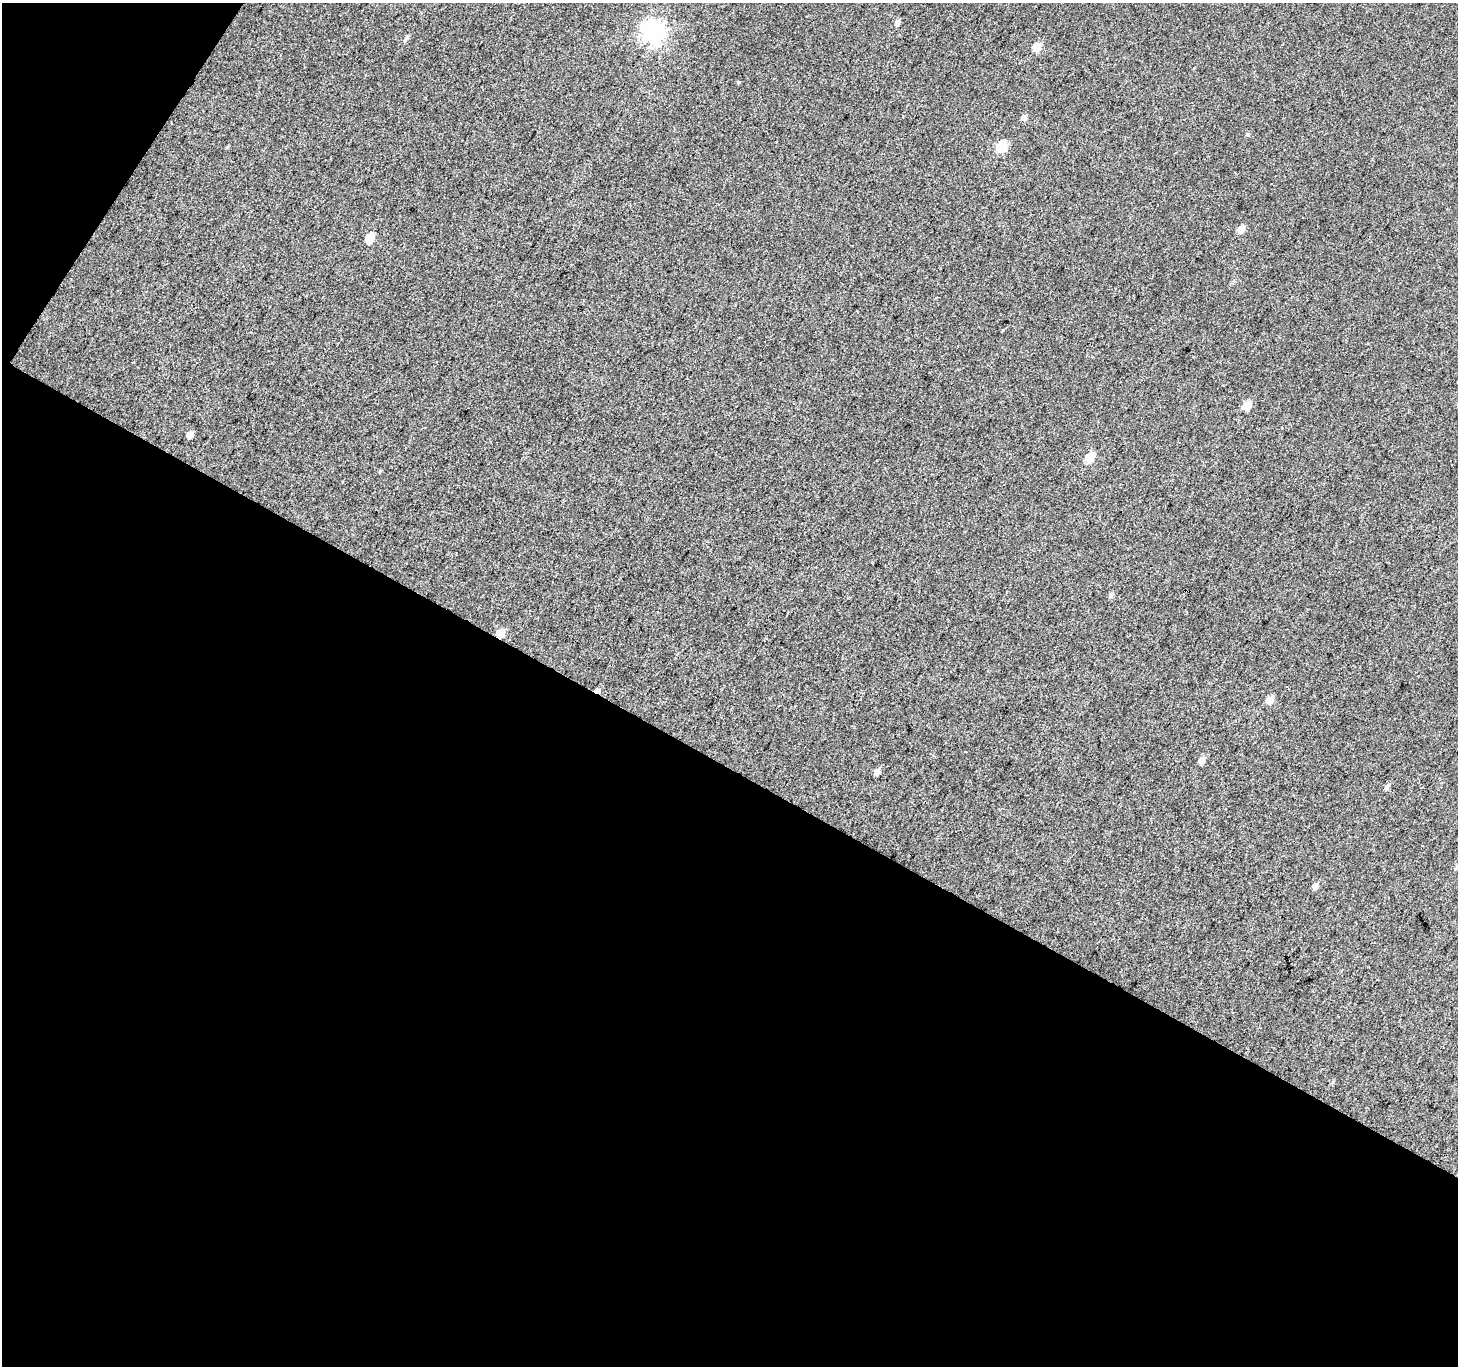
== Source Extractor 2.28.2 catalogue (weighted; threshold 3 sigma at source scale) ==
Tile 3 of 2 x 2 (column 1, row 2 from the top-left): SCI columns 3-1458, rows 120-1483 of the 2916 x 2950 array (HDU 1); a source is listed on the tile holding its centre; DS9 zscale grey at full resolution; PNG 1460 x 1368 px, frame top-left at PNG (2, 3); no overlay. Shown black and unused: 46% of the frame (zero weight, under 3 of 4 exposures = <1% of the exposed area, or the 3 px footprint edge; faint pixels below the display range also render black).
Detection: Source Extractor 2.28.2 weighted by HDU 2 'WHT'; one run over the whole footprint, this tile lists its part. Background 0.0356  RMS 0.011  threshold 0.0494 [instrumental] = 3 sigma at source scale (4.5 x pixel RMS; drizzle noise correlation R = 1.50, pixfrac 1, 0.0396/0.0396 arcsec/px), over >= 5 px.
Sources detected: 20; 1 cosmic-ray / hot-pixel residue — not listed; the other 19 listed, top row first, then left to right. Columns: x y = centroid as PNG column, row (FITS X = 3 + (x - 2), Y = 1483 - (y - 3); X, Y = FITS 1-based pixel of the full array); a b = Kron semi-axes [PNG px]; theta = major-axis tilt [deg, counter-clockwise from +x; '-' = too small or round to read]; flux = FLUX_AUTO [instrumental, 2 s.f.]
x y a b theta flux
897 23 6 5 - 4
654 32 8 8 - 630
1037 47 6 5 - 21
1024 117 6 5 - 4.7
1248 134 5 5 - 1.3
1001 147 6 6 - 64
1241 229 6 5 - 11
370 238 6 5 - 30
1247 406 6 5 - 21
190 435 6 5 - 7
1090 457 6 5 - 36
1111 595 7 5 70 2.2
500 633 6 5 - 16
1270 700 6 5 - 13
1201 760 6 5 - 6.6
877 771 7 5 54 4.5
1387 787 7 5 62 3.5
1457 867 7 5 78 2.6
1315 886 7 5 64 3.9
Overlapping masked pixels (flux is a lower limit): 1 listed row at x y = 500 633
Isophote crosses this tile's border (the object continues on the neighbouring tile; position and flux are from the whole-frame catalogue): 1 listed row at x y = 1457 867
Unlisted compact peaks at least as high as the median listed source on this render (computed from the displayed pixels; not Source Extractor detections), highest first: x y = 739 82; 227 147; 406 38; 1003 330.